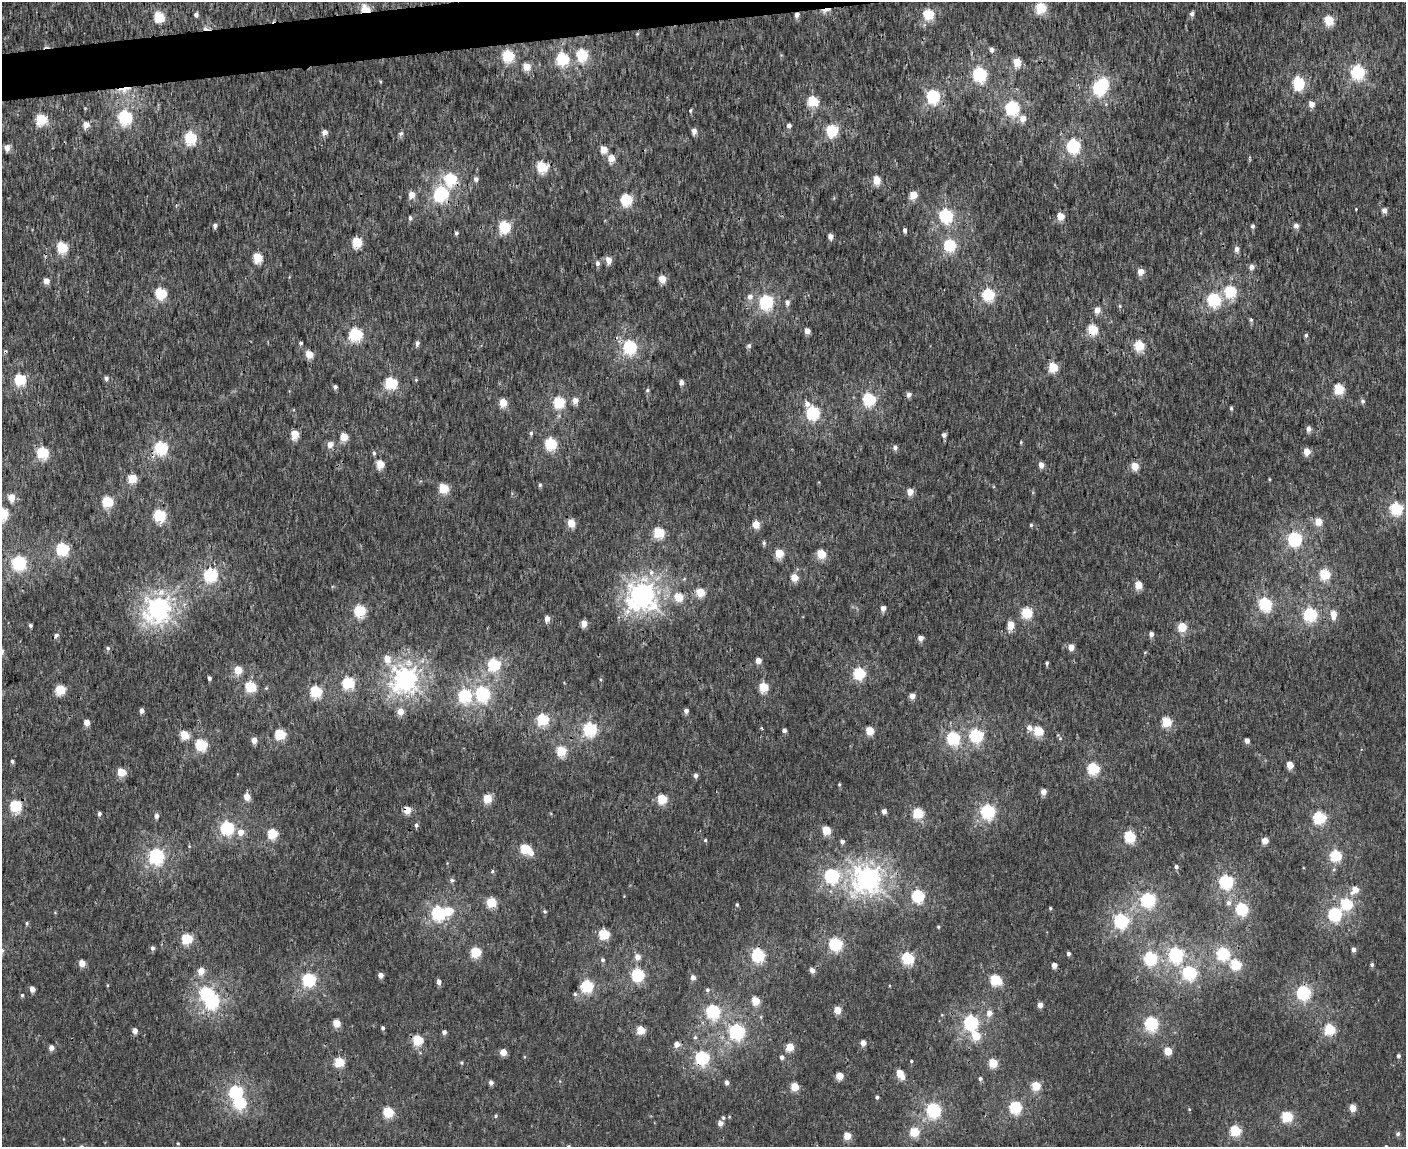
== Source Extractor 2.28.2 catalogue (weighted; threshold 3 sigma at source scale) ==
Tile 8 of 3 x 4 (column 2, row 3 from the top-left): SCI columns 1554-2957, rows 1153-2297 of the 4468 x 4596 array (HDU 1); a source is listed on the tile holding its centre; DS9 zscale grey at full resolution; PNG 1408 x 1149 px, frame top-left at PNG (2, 2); no overlay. Shown black and unused: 2% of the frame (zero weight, under 3 of 4 exposures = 6% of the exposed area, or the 3 px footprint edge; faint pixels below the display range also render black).
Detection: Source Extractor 2.28.2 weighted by HDU 2 'WHT'; one run over the whole footprint, this tile lists its part. Background 2.24e-04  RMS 0.0014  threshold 0.0064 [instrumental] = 3 sigma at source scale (4.5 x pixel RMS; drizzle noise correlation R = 1.50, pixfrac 1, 0.0396/0.0396 arcsec/px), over >= 5 px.
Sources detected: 354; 3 inside a brighter object's white glare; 3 cosmic-ray / hot-pixel residue — not listed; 1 inside a brighter listed object's ellipse — not listed separately; the other 347 listed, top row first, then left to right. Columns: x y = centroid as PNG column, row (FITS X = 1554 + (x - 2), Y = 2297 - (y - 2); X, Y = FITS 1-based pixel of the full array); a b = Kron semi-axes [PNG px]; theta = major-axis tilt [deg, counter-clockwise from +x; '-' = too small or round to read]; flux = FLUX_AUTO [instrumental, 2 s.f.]
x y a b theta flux
1041 8 5 5 - 12
365 10 5 4 - 8.1
826 10 12 5 20 1.2
196 14 4 4 - 0.57
928 14 5 5 - 12
1192 14 5 5 - 0.49
797 15 4 4 - 0.9
159 18 5 5 - 9
1329 20 5 5 - 7.4
992 50 5 4 - 0.71
582 55 6 5 - 14
508 56 6 5 - 14
562 59 6 6 - 18
1017 62 5 5 - 3.8
526 67 5 5 - 3.1
1357 73 6 6 - 26
979 75 6 6 - 26
1298 83 6 5 - 16
124 89 20 8 12 1.7
1099 89 6 5 - 24
933 97 6 5 - 24
813 102 5 5 - 10
1311 104 5 4 - 1.5
1012 108 6 6 - 26
690 111 5 4 - 0.22
125 118 6 6 - 25
41 119 6 5 - 9.9
1023 119 6 6 - 1.4
86 125 5 4 - 1.9
789 126 5 5 - 0.56
694 131 5 4 - 1.1
832 131 6 5 - 16
325 132 4 4 - 1.2
401 134 6 6 - 0.37
190 138 6 5 - 15
1073 146 6 6 - 27
7 148 5 5 - 1.4
604 149 5 5 - 2.8
611 158 5 5 - 2.3
542 167 6 5 - 11
450 179 6 6 - 14
476 179 5 5 - 0.51
876 180 5 5 - 3.9
441 194 8 6 42 25
412 195 5 5 - 1.9
913 195 5 4 - 4.2
626 200 5 5 - 16
1384 211 4 4 - 0.98
946 216 6 6 - 26
1061 217 5 4 - 3
410 218 5 4 - 0.48
215 225 5 4 - 0.5
1252 226 5 4 - 0.35
1296 226 5 5 - 0.79
504 227 6 5 - 16
905 230 4 3 - 0.48
456 233 4 4 - 0.28
830 236 5 4 - 0.89
357 242 5 5 - 8.4
950 245 5 5 - 18
62 248 5 5 - 11
1236 249 5 4 - 0.85
257 258 5 5 - 6.8
608 260 5 5 - 1.7
597 263 6 5 - 0.56
1251 267 5 4 - 0.92
1141 272 4 4 - 2.1
662 279 5 5 - 3
46 281 4 4 - 1.6
1230 292 6 5 - 15
160 293 5 5 - 14
988 295 6 6 - 16
750 297 7 6 - 0.83
1213 300 6 6 - 21
766 302 6 6 - 28
787 302 5 5 - 0.66
1120 306 6 4 -89 0.18
1097 310 5 4 - 1.6
1251 320 5 4 - 0.24
1093 330 5 5 - 9.6
807 331 4 4 - 1.5
356 334 6 6 - 22
1306 335 4 4 - 0.33
301 343 4 4 - 0.29
417 343 5 4 - 0.62
749 346 5 5 - 0.36
1139 346 5 5 - 8.3
630 347 6 6 - 26
309 354 5 4 - 3.2
1053 367 5 5 - 7.4
106 379 5 5 - 0.47
20 380 5 5 - 14
416 380 5 5 - 0.17
391 383 6 5 - 16
681 383 4 4 - 0.9
335 387 4 4 - 0.51
1339 389 5 5 - 10
647 390 6 5 - 0.25
909 394 5 5 - 0.68
869 400 6 6 - 20
575 401 6 5 - 1.2
1363 401 6 5 - 0.33
503 402 5 5 - 4
559 403 5 5 - 13
807 404 8 6 -78 0.73
1231 408 4 3 - 0.22
813 413 6 6 - 25
1308 429 5 5 - 0.74
531 433 6 5 - 0.32
295 434 5 5 - 4.2
944 435 5 4 - 0.5
344 437 5 5 - 3.6
1021 442 5 3 - 0.14
551 444 6 5 - 16
330 445 6 5 - 1.2
895 447 5 5 - 0.58
161 448 6 6 - 21
1306 452 5 4 - 2.2
42 453 6 5 - 15
374 453 5 4 - 0.27
380 464 5 5 - 3.6
1041 465 5 4 - 1.2
1135 466 5 5 - 3.4
132 479 5 5 - 6
1269 479 4 3 - 0.13
540 485 5 4 - 0.28
443 488 5 5 - 7.3
910 492 4 4 - 2.3
11 498 5 5 - 2.7
107 502 5 5 - 11
1396 509 6 5 - 19
160 516 6 5 - 14
1318 521 5 5 - 2.8
571 523 5 5 - 3.9
756 525 5 4 - 3.9
1031 525 4 4 - 0.24
658 533 5 5 - 11
1295 539 6 6 - 28
764 543 5 5 - 0.31
62 549 6 5 - 20
779 554 5 5 - 5.2
821 554 5 5 - 6.6
19 563 6 6 - 31
651 572 8 7 - 0.72
1325 574 5 5 - 12
210 575 6 6 - 26
794 578 5 4 - 3.1
1138 585 5 4 - 3.5
700 592 5 5 - 5.7
642 595 10 9 - 120
678 597 5 5 - 5.3
1265 604 6 5 - 22
158 608 8 8 - 110
883 608 4 4 - 1.2
360 611 6 5 - 14
1027 613 5 5 - 11
1333 614 8 5 -87 2.1
1310 615 6 6 - 24
547 619 4 4 - 1.3
584 624 5 4 - 2.2
30 625 4 4 - 0.29
1011 625 6 5 - 2.2
1182 627 5 5 - 6.3
1151 634 5 4 - 0.66
920 638 4 4 - 0.94
1071 647 4 4 - 1.9
108 648 5 5 - 0.31
1145 652 5 3 - 0.12
387 659 7 6 - 1.6
758 661 4 4 - 1.5
1047 663 4 3 - 0.25
494 665 6 5 - 19
238 670 5 5 - 3.8
859 673 6 5 - 15
209 678 4 3 - 0.54
405 679 8 8 - 100
348 683 6 5 - 16
250 687 5 5 - 12
764 687 5 5 - 6.8
60 690 5 5 - 7.4
316 692 5 5 - 14
482 694 6 6 - 28
465 696 6 6 - 20
912 696 4 4 - 1.3
142 711 4 4 - 0.71
686 711 4 4 - 0.65
400 712 5 5 - 1.7
543 720 5 5 - 16
1166 722 5 5 - 9.1
87 723 4 4 - 1.8
761 728 4 3 - 0.15
1029 728 6 5 - 0.92
590 729 6 6 - 23
784 730 4 4 - 0.51
870 731 5 5 - 4.7
1038 731 5 5 - 8.1
280 734 5 5 - 11
184 735 5 5 - 5.3
976 736 6 6 - 21
1060 738 5 5 - 0.2
953 739 6 5 - 21
254 740 4 4 - 1.3
1247 741 4 4 - 0.97
201 745 5 5 - 15
561 751 5 5 - 7.9
12 761 4 4 - 0.37
1290 765 5 4 - 3
1093 769 5 5 - 16
121 772 5 5 - 4.9
696 775 5 4 - 0.47
839 784 4 3 - 0.16
1043 792 4 4 - 1.4
247 797 5 4 - 2.1
487 799 5 5 - 5.4
662 799 5 5 - 8
16 806 6 5 - 15
407 810 5 4 - 3.3
884 811 4 4 - 0.7
988 812 6 6 - 29
918 813 5 5 - 11
99 814 4 4 - 0.43
156 816 5 4 - 0.66
1319 818 5 5 - 20
416 825 5 4 - 0.37
227 828 6 6 - 26
826 830 5 5 - 4.9
241 832 6 5 - 1.5
272 834 5 5 - 8.6
1129 837 5 5 - 14
705 840 5 4 - 0.18
1265 841 4 4 - 2.1
842 842 5 4 - 0.47
189 846 5 4 - 0.14
525 849 5 5 - 8.9
531 853 6 5 - 0.84
156 856 6 6 - 34
1335 856 5 5 - 15
1176 867 5 4 - 0.38
492 871 5 4 - 0.25
831 876 6 6 - 29
868 879 9 9 - 110
452 880 6 5 - 0.34
1226 882 6 6 - 27
1355 890 7 5 46 1.9
918 896 6 5 - 19
1148 900 6 6 - 31
491 903 5 5 - 8.5
1228 903 7 6 - 0.57
1346 904 6 5 - 13
737 905 4 3 - 0.19
1050 908 4 4 - 0.17
1242 909 6 5 - 16
545 912 6 5 - 0.21
438 913 6 6 - 29
1335 914 6 6 - 22
1121 921 7 6 - 24
26 923 5 4 - 0.22
938 927 4 3 - 0.18
604 934 5 5 - 10
187 939 5 5 - 10
835 944 6 6 - 22
152 948 5 5 - 0.39
1353 950 4 4 - 0.68
476 952 5 5 - 9.9
1069 954 4 4 - 0.37
1223 954 6 6 - 21
758 955 6 6 - 19
1176 955 6 6 - 28
638 957 5 5 - 1.2
908 959 5 5 - 16
1150 959 6 6 - 24
603 960 5 5 - 0.32
82 963 5 4 - 2.6
1054 965 4 4 - 1.3
1235 965 5 5 - 11
1372 965 4 4 - 0.3
812 970 5 4 - 0.96
201 971 5 5 - 2
1189 973 6 6 - 27
380 975 4 4 - 1
637 975 6 6 - 20
693 978 4 4 - 0.9
309 980 6 6 - 26
995 980 6 5 - 11
439 982 5 4 - 0.83
587 987 6 6 - 18
32 989 4 4 - 1.1
707 990 6 5 - 0.3
1303 993 6 5 - 30
575 994 5 5 - 0.29
22 995 5 4 - 0.23
212 1001 6 6 - 27
756 1001 5 5 - 3.8
1040 1005 4 4 - 1.1
837 1010 5 5 - 3
713 1012 6 6 - 25
989 1013 6 5 - 1.1
942 1015 5 3 - 0.11
336 1023 5 5 - 3.7
971 1023 6 6 - 31
1151 1024 6 5 - 26
383 1028 4 3 - 0.36
1329 1029 5 5 - 13
641 1030 5 5 - 4.6
135 1031 5 4 - 0.93
444 1032 4 4 - 0.6
737 1032 6 6 - 36
976 1036 6 5 - 4.6
695 1037 5 5 - 0.25
418 1040 5 5 - 8.8
863 1043 4 4 - 1.5
676 1044 5 5 - 1.2
790 1047 5 5 - 4.2
51 1048 4 4 - 0.99
1168 1051 5 5 - 4
503 1052 5 4 - 2
1398 1056 4 4 - 0.35
782 1057 4 4 - 0.52
702 1058 6 6 - 28
911 1061 3 3 - 0.16
339 1062 5 5 - 7.8
461 1063 5 4 - 0.19
993 1063 5 5 - 6.2
899 1073 5 5 - 2.9
839 1076 5 5 - 3.2
980 1079 5 5 - 0.27
726 1082 5 4 - 0.53
491 1083 5 4 - 0.59
1036 1086 5 5 - 6.2
794 1087 5 5 - 4.6
236 1092 6 6 - 23
877 1097 4 3 - 0.32
239 1103 6 6 - 17
1015 1108 6 5 - 18
1353 1108 4 4 - 2.5
933 1110 6 6 - 30
388 1112 5 5 - 9.9
496 1116 5 4 - 0.18
1287 1117 5 5 - 13
723 1118 5 5 - 0.24
720 1123 5 4 - 0.91
1235 1131 5 5 - 11
914 1132 5 5 - 6.7
1398 1134 5 4 - 0.34
847 1136 5 4 - 3.6
178 1143 4 3 - 0.14
1386 1146 4 4 - 0.2
Overlapping masked pixels (flux is a lower limit): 9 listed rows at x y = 365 10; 826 10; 797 15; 124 89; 441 194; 1093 330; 16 806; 407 810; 702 1058
Isophote crosses this tile's border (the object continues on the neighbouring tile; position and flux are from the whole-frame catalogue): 2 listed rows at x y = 1396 509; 1386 1146